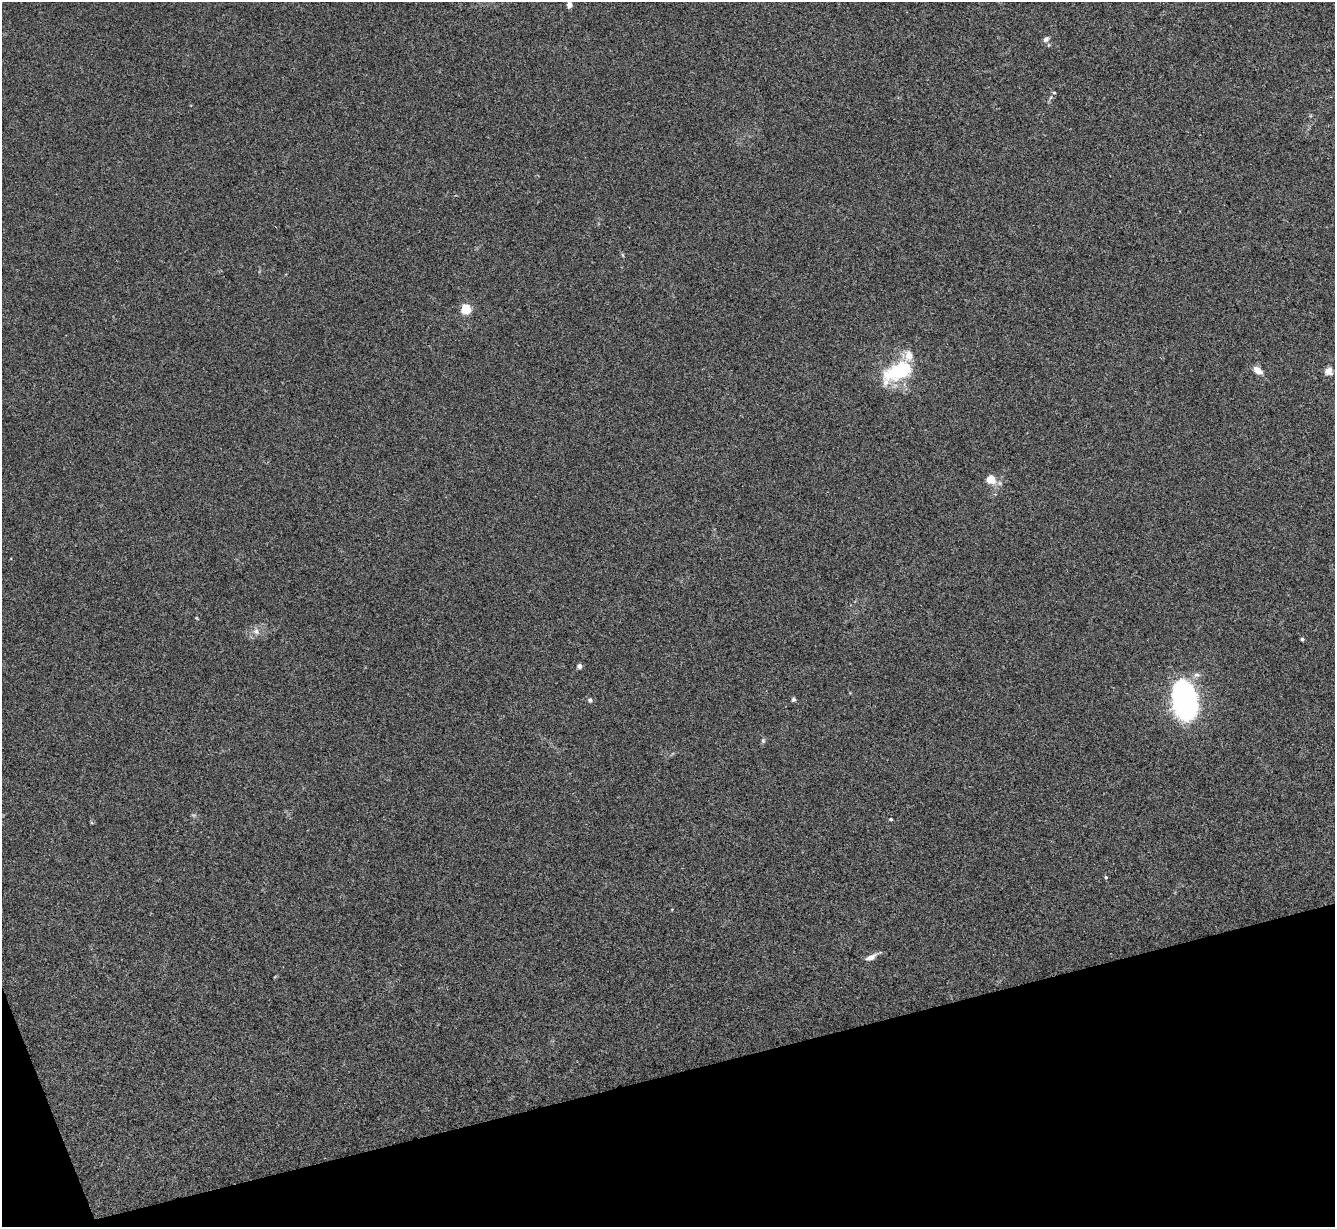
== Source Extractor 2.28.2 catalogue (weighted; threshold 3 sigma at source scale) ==
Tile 14 of 4 x 4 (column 2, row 4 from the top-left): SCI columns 1339-2671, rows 275-1499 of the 5340 x 5325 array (HDU 1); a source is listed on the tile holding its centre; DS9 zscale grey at full resolution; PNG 1337 x 1229 px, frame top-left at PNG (2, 2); no overlay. Shown black and unused: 13% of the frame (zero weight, under 3 of 4 exposures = <1% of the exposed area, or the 3 px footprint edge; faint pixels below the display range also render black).
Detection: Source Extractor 2.28.2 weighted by HDU 2 'WHT'; one run over the whole footprint, this tile lists its part. Background 0.0334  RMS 0.0043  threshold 0.0195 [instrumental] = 3 sigma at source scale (4.5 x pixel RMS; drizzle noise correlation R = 1.50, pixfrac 1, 0.05/0.05 arcsec/px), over >= 5 px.
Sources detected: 21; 1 inside a brighter object's white glare — not listed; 1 inside a brighter listed object's ellipse — not listed separately; the other 19 listed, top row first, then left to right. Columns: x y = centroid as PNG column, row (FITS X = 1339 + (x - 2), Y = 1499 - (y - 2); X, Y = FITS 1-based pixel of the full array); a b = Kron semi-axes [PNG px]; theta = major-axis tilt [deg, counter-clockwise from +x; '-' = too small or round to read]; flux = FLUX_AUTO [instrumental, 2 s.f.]
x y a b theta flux
569 5 6 5 - 2.2
1046 39 9 6 47 1.3
1054 93 5 3 - 0.4
466 309 5 5 - 30
1258 370 10 6 -37 3.7
898 371 40 19 27 25
1328 371 9 8 - 2.4
990 480 5 5 - 15
256 631 9 7 -50 2.1
1302 639 4 4 - 0.74
579 666 5 5 - 1.4
1197 675 9 5 -13 1.4
1182 693 43 23 -50 57
794 699 5 5 - 0.7
590 700 6 5 - 0.93
763 741 6 5 - 0.64
891 819 4 4 - 0.53
1106 877 5 4 - 0.55
871 957 13 6 28 2.7